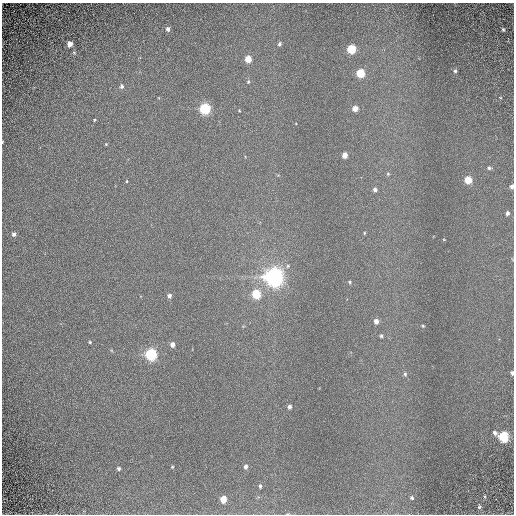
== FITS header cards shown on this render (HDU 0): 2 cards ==
NAXIS1  =                  512 / Required FITS header
NAXIS2  =                  512 / Required FITS header

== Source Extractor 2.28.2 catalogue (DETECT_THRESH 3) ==
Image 512 x 512 px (HDU 0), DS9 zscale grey, 1 PNG px = 1 image px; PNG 516 x 516 px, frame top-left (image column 1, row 512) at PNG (2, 3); no overlay
Background -0.113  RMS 0.41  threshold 1.23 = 3 sigma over >= 5 px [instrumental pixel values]
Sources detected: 52; all 52 listed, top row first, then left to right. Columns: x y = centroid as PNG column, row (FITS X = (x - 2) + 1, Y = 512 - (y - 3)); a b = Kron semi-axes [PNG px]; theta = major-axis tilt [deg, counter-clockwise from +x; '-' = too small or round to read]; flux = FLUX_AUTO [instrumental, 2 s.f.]
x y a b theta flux
168 29 5 5 - 91
503 29 5 4 - 50
70 44 5 4 - 270
279 44 5 4 - 63
351 49 5 5 - 1300
74 52 6 5 - 44
248 59 5 5 - 430
455 71 5 5 - 53
360 73 5 5 - 1000
248 82 6 4 -90 45
121 86 6 5 - 86
205 108 6 5 - 2900
355 108 5 5 - 250
239 111 4 3 - 22
95 120 4 3 - 28
2 142 3 2 - 18
106 144 4 3 - 27
345 155 5 4 - 250
489 168 5 4 - 53
388 174 5 5 - 40
468 180 5 5 - 590
126 181 4 3 - 27
512 186 4 3 - 85
375 190 6 5 - 87
507 213 4 4 - 68
364 233 4 4 - 29
14 234 4 4 - 76
444 240 4 3 - 18
274 277 7 7 - 19000
349 282 5 5 - 44
256 294 6 5 - 1100
169 296 5 5 - 80
376 321 6 5 - 160
423 326 4 3 - 32
381 336 5 5 - 48
90 342 4 4 - 35
172 344 5 5 - 150
151 354 6 6 - 3500
512 373 4 3 - 66
405 374 6 5 - 53
289 406 5 4 - 88
495 433 7 5 -45 76
503 437 6 5 - 2400
172 467 4 3 - 27
245 467 6 5 - 92
119 468 4 4 - 53
260 486 6 4 -83 53
485 496 4 3 - 24
412 498 6 5 - 60
223 499 5 5 - 410
479 507 5 5 - 51
288 514 5 3 - 26
At the frame edge (FLAGS 8, measured only in part): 4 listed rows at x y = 2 142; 512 186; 512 373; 288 514